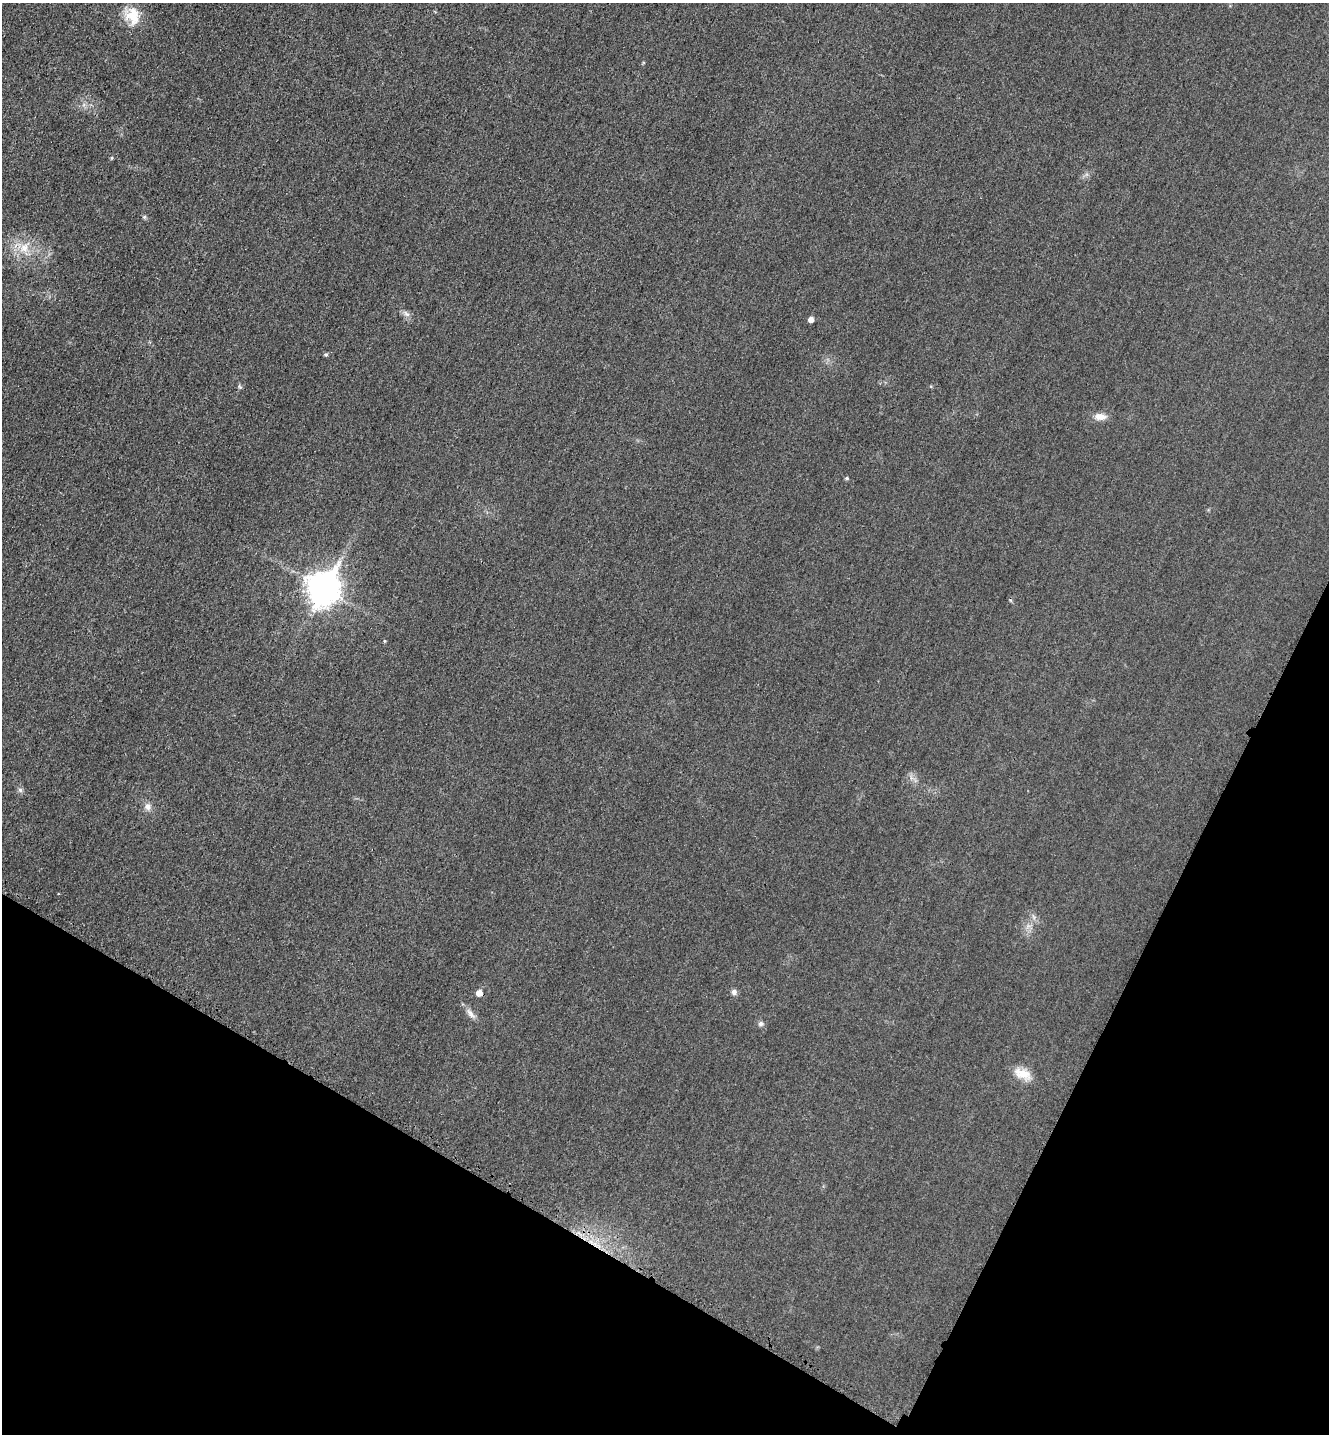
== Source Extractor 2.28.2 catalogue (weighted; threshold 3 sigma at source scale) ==
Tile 15 of 4 x 4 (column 3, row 4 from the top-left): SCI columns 2821-4147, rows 21-1452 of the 5778 x 5772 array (HDU 1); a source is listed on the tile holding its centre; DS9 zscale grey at full resolution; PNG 1331 x 1436 px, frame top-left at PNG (2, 3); no overlay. Shown black and unused: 23% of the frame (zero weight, under 3 of 4 exposures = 2% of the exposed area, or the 3 px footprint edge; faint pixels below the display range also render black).
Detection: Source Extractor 2.28.2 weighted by HDU 2 'WHT'; one run over the whole footprint, this tile lists its part. Background 0.0187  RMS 0.0056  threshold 0.0252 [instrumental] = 3 sigma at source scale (4.5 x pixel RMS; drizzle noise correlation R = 1.50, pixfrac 1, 0.05/0.05 arcsec/px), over >= 5 px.
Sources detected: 20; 1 cosmic-ray / hot-pixel residue — not listed; the other 19 listed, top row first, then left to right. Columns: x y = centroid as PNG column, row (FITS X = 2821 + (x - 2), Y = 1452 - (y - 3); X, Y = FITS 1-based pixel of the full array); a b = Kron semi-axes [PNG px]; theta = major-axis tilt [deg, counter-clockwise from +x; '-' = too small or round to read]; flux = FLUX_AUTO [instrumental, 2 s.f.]
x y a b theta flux
132 16 24 18 -70 12
112 158 5 4 - 0.6
144 217 6 5 - 0.94
24 248 14 11 61 7.1
406 314 10 6 -44 2.2
811 319 5 5 - 3.1
326 354 5 5 - 0.79
240 387 7 4 -58 0.87
1100 417 15 9 -2 4.6
847 478 5 4 - 0.83
323 588 12 10 65 870
384 641 5 3 - 0.52
20 790 6 6 - 1.4
148 807 10 9 - 2.9
734 992 7 7 - 2
479 993 6 6 - 4.4
470 1013 16 7 -51 3.3
761 1024 7 7 - 1.5
1022 1074 24 12 -23 8.4